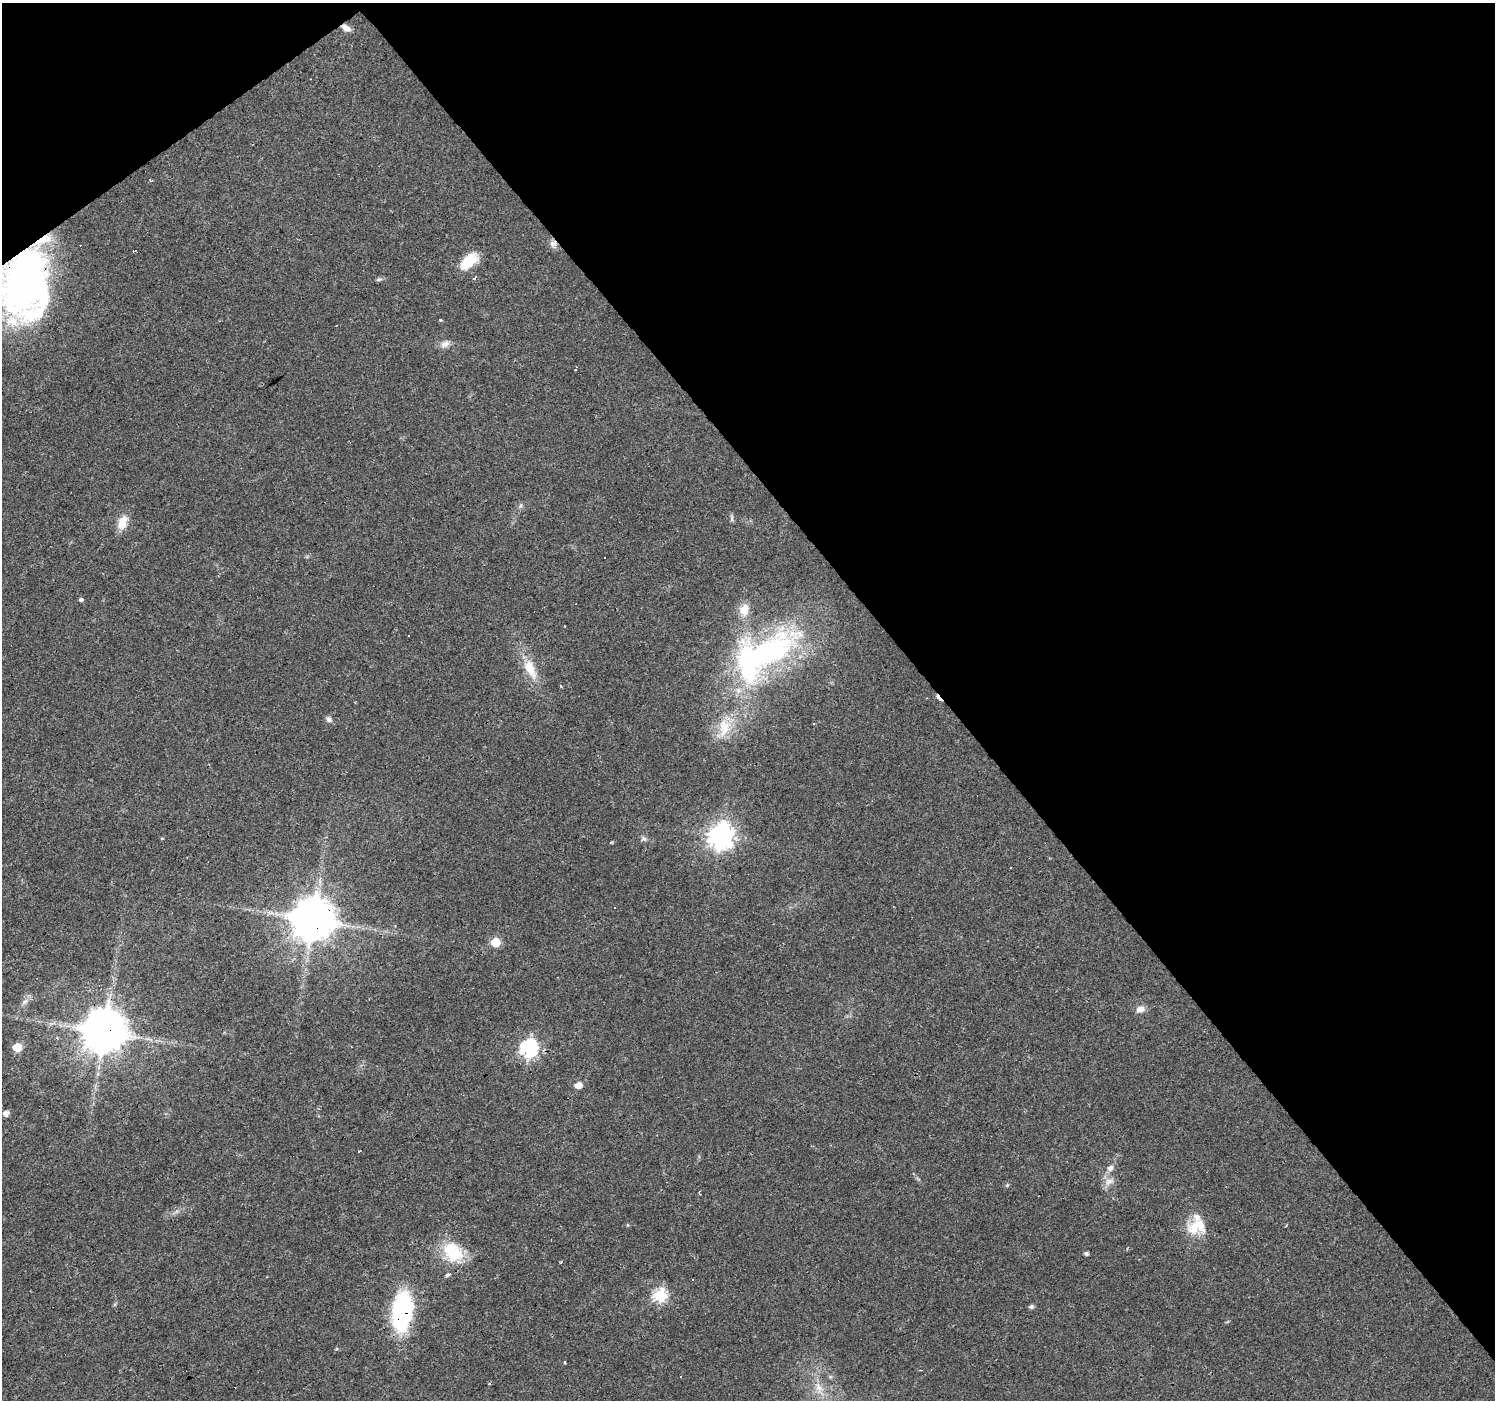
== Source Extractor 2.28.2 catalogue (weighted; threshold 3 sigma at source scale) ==
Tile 3 of 4 x 4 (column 3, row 1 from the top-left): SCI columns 2987-4479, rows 4325-5722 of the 5973 x 5915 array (HDU 1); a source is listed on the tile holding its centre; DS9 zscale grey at full resolution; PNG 1497 x 1402 px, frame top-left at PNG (2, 3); no overlay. Shown black and unused: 39% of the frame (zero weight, under 3 of 4 exposures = <1% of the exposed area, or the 3 px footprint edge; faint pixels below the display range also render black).
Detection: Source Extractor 2.28.2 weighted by HDU 2 'WHT'; one run over the whole footprint, this tile lists its part. Background 0.0154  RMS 0.0032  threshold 0.0144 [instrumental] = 3 sigma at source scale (4.5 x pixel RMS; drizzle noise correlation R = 1.50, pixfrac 1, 0.0396/0.0396 arcsec/px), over >= 5 px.
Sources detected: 65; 3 inside a brighter object's white glare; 14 cosmic-ray / hot-pixel residue — not listed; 2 inside a brighter listed object's ellipse — not listed separately; the other 46 listed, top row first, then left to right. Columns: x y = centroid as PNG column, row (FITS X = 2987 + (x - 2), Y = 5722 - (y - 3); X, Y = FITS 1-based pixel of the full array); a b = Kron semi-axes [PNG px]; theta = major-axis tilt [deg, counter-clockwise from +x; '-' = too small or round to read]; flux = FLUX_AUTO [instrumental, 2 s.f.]
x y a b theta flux
346 28 12 7 -26 1.9
553 244 10 10 - 1.7
469 261 23 12 43 8.3
379 279 7 5 2 0.63
23 280 73 43 81 130
441 320 3 3 - 1.7
445 344 13 8 32 1.9
732 518 11 4 -83 0.67
122 522 20 11 64 4.1
81 599 3 3 - 8.2
744 610 14 11 87 4.4
771 651 97 41 39 74
530 668 30 13 -64 7.7
938 698 11 4 -52 2.1
329 719 8 6 -42 1.2
724 728 28 16 81 8.4
721 836 9 8 - 280
644 838 10 5 -28 0.92
611 842 4 3 - 0.35
1010 868 3 3 - 0.85
615 907 3 3 - 0.61
313 920 12 11 - 1200
496 942 6 5 - 14
25 1001 11 6 34 1.4
1140 1009 12 8 17 2
104 1032 12 11 - 1300
17 1047 6 6 - 8.3
529 1048 7 7 - 93
579 1085 6 5 - 3.1
6 1113 5 5 - 1.9
1110 1168 8 7 - 1.6
913 1174 4 3 - 0.47
1109 1182 15 9 26 2.3
1007 1185 5 5 - 0.39
1286 1226 3 3 - 0.3
1194 1228 23 19 -29 7.6
453 1252 30 22 -43 13
1086 1254 6 4 -28 0.74
447 1274 4 3 - 220
692 1279 3 2 - 0.5
660 1295 6 6 - 44
1031 1307 6 5 - 0.86
402 1311 30 15 85 50
565 1362 3 3 - 4.6
489 1383 3 3 - 0.94
819 1387 15 9 -61 3.5
Overlapping masked pixels (flux is a lower limit): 8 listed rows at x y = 346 28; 553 244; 23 280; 771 651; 938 698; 313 920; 104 1032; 402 1311
Isophote crosses this tile's border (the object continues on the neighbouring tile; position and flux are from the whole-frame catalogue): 1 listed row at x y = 23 280
Unlisted compact peaks at least as high as the median listed source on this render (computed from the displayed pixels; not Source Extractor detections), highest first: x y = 520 506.